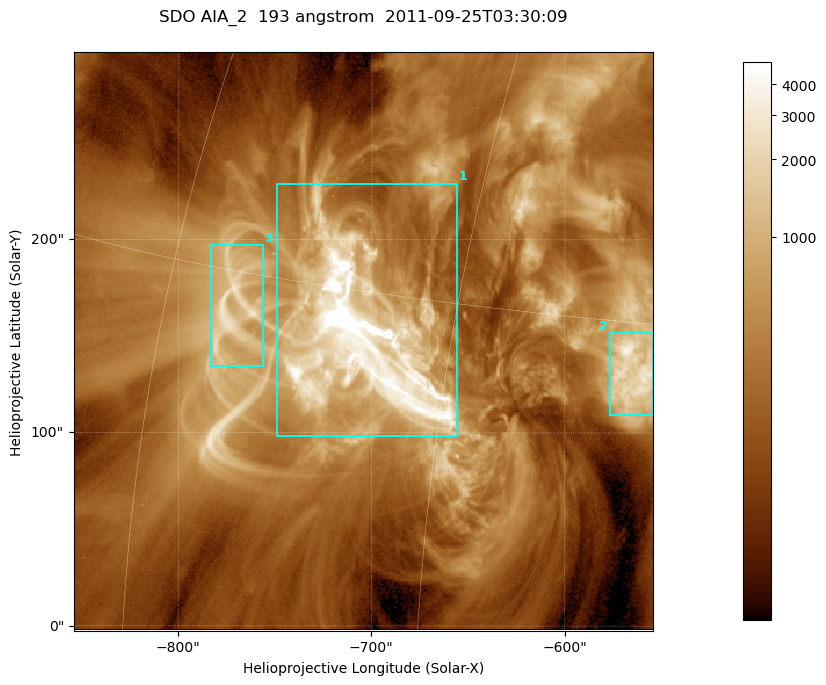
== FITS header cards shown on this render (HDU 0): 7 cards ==
TELESCOP= 'SDO     '           /
INSTRUME= 'AIA_2   '           /
WAVELNTH=                  193 /
WAVEUNIT= 'angstrom'           /
DATE-OBS= '2011-09-25T03:30:09.38' /
CTYPE1  = 'HPLN-TAN'           /
CTYPE2  = 'HPLT-TAN'           /

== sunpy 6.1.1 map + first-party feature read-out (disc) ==
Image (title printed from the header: SDO AIA_2  193 angstrom  2011-09-25T03:30:09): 499 x 499 px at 0.601 arcsec/px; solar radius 957 arcsec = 1592 px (partial field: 3.1% of the solar disc is inside the frame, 100% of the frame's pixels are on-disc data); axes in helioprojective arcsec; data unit not stated in the header (colour bar unlabelled)
Orientation: roll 0.0577 deg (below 1 deg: not rotated)
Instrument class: DISC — disc imager (sunpy class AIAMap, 193 A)
Bright regions (active regions / flare kernels): reference = the on-disc median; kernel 5 px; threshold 5 sigma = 962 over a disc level ~289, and >= 1.15x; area >= 249 px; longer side >= 6 px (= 3.6 arcsec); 3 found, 3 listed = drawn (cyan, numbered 1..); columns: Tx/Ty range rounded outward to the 2 arcsec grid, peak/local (2 s.f.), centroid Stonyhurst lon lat
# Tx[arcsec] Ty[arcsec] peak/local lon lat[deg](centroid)
1 -750..-656 98..230 47 -49 +13
2 -578..-554 108..152 12 -37 +13
3 -784..-756 134..198 9.2 -56 +14